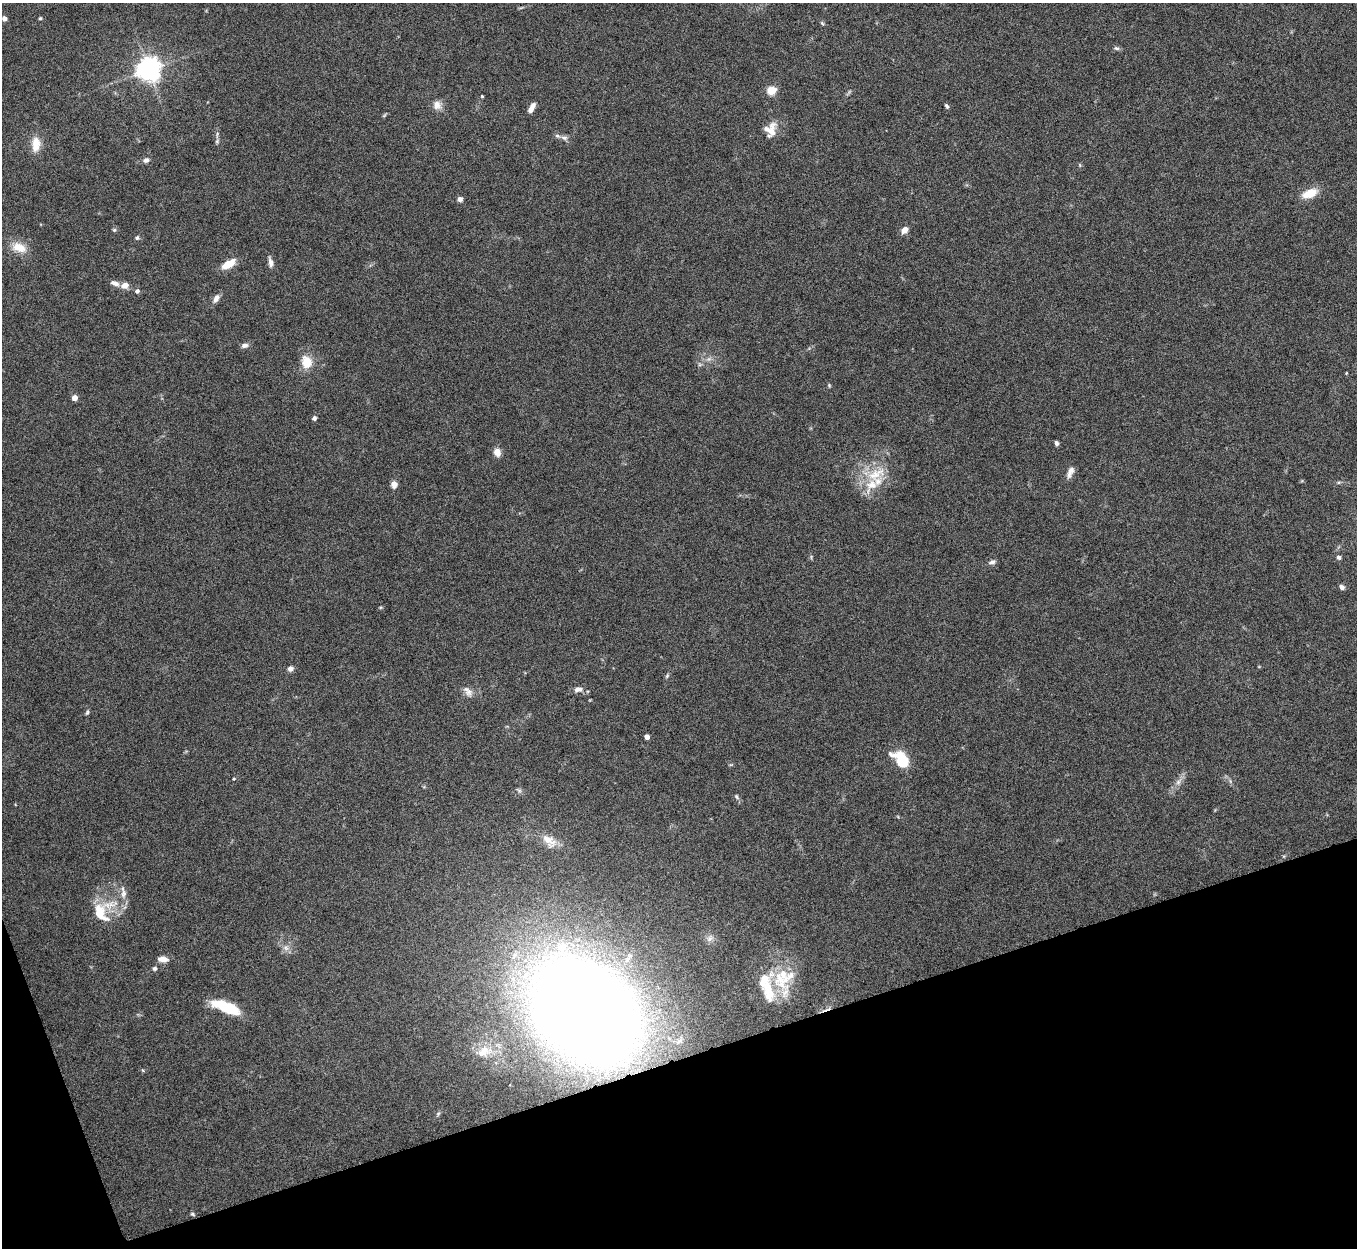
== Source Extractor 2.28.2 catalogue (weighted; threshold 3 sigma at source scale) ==
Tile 14 of 4 x 4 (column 2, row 4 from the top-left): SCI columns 1358-2712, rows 151-1396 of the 5424 x 5408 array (HDU 1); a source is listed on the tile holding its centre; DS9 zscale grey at full resolution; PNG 1359 x 1250 px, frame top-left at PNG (2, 3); no overlay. Shown black and unused: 16% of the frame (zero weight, under 5 of 10 exposures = <1% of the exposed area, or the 3 px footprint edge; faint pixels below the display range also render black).
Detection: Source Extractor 2.28.2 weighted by HDU 2 'WHT'; one run over the whole footprint, this tile lists its part. Background 0.142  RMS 0.0057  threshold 0.0232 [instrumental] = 3 sigma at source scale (4.09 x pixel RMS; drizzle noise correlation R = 1.36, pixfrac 0.8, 0.05/0.05 arcsec/px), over >= 5 px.
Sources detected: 72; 7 inside a brighter listed object's ellipse — not listed separately; the other 65 listed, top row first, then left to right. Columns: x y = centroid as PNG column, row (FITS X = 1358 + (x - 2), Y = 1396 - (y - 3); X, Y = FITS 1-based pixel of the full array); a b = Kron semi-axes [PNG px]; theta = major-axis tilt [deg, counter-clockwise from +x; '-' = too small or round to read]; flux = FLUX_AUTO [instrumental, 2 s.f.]
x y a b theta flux
4 18 4 4 - 2.7
40 18 4 4 - 0.65
822 23 6 4 -45 0.68
1116 48 8 5 -18 1.1
149 70 7 7 - 500
771 90 5 5 - 25
482 96 3 3 - 0.53
437 105 12 10 -77 3.7
947 106 6 4 -56 1
532 108 11 5 62 3.7
384 115 8 3 45 0.63
770 129 19 16 67 7.3
564 138 10 6 -6 1.7
217 141 6 5 - 0.88
36 142 16 11 85 6.4
146 160 8 7 - 1.8
1080 165 6 3 -71 0.56
1310 193 20 10 22 8.7
460 199 6 5 - 1.8
114 230 5 4 - 0.77
904 230 8 6 44 3.6
137 238 6 5 - 0.9
19 247 19 12 -18 8.3
271 262 12 6 -77 2.6
228 264 18 8 31 7.7
114 283 11 6 -19 2.5
125 285 9 8 - 3.5
137 291 6 5 - 1.5
216 298 11 6 64 2.8
245 345 9 6 13 1.8
307 362 13 11 -78 9.4
829 385 5 4 - 0.59
74 398 4 4 - 5.7
314 418 5 5 - 1.3
1056 443 5 4 - 1.2
497 452 9 8 - 3.9
1070 472 15 7 68 3
876 474 31 15 23 16
394 484 7 6 - 4
1339 557 5 4 - 1.8
992 562 9 5 22 1.5
1342 587 6 5 - 1.8
290 669 7 6 - 2
667 676 7 4 47 0.8
578 689 10 6 8 2.7
469 692 13 10 -86 3.3
87 712 7 4 63 0.84
647 737 4 4 - 3.6
902 760 12 8 -48 31
234 779 5 4 - 0.53
1178 782 8 6 46 1.9
519 791 6 6 - 1.1
736 796 7 4 -71 0.87
549 841 24 13 -38 7.8
123 894 13 7 84 3.3
100 913 26 15 -61 14
710 938 11 8 58 2.6
286 948 8 7 - 2.3
163 959 12 6 -4 3.7
155 968 5 5 - 1.2
782 977 35 24 77 25
226 1007 31 10 -21 21
585 1010 67 46 -44 1400
484 1050 16 10 27 5.6
192 1214 7 4 -27 0.83
Overlapping masked pixels (flux is a lower limit): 1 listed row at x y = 585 1010